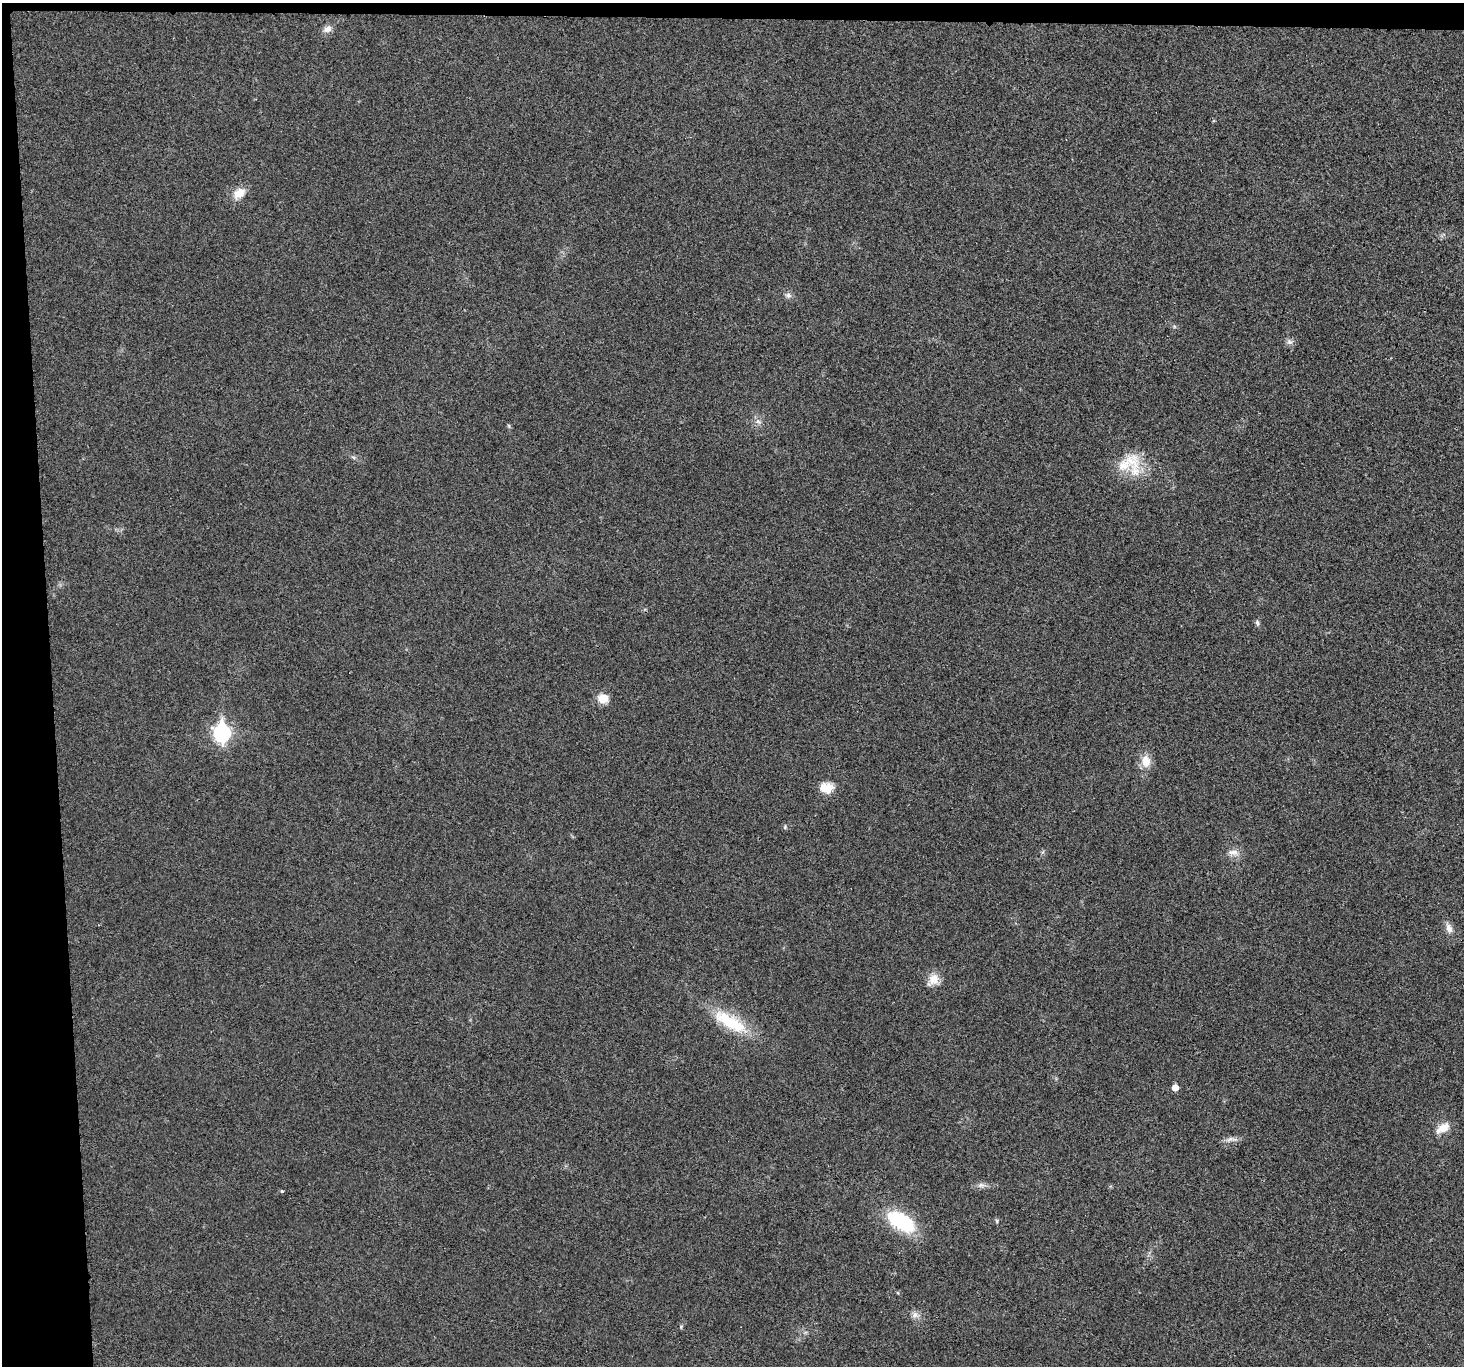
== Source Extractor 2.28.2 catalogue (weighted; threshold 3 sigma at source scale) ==
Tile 1 of 3 x 3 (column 1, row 1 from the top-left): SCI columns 2-1463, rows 2860-4223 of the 4390 x 4373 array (HDU 1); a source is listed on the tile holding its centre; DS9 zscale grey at full resolution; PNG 1466 x 1368 px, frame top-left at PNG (2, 3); no overlay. Shown black and unused: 5% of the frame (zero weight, under 3 of 4 exposures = <1% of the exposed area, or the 3 px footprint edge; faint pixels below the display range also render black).
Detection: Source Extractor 2.28.2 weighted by HDU 2 'WHT'; one run over the whole footprint, this tile lists its part. Background 0.0199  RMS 0.006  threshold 0.0269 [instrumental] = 3 sigma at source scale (4.5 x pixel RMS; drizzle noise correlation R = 1.50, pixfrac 1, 0.05/0.05 arcsec/px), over >= 5 px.
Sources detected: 28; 2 inside a brighter listed object's ellipse — not listed separately; the other 26 listed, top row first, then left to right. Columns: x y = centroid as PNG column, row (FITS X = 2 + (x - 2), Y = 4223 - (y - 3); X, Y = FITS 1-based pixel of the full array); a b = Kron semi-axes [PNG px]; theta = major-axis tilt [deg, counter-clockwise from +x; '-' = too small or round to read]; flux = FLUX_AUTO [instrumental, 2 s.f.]
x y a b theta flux
327 29 12 8 30 3.6
239 193 17 12 36 7.5
788 295 9 7 -24 2.1
1289 342 8 7 - 2.1
758 421 9 6 -40 2.2
353 457 7 4 -19 1
1131 461 29 22 -24 20
1257 623 8 5 -80 1.5
603 698 12 10 -5 8.1
222 733 9 7 -87 170
1146 761 14 10 -78 8.3
826 788 15 11 -3 9.5
785 827 6 5 - 0.93
1233 852 17 8 -5 4.3
1449 928 15 8 -70 3.9
933 980 18 13 51 7.3
730 1022 50 16 -30 30
1175 1087 6 5 - 4.5
1443 1128 17 10 30 7.7
1231 1139 18 6 6 3
981 1185 12 6 0 2.7
282 1191 4 4 - 0.65
997 1221 6 4 -72 0.79
901 1222 28 14 -31 47
915 1315 10 9 - 3.1
681 1327 5 5 - 0.76